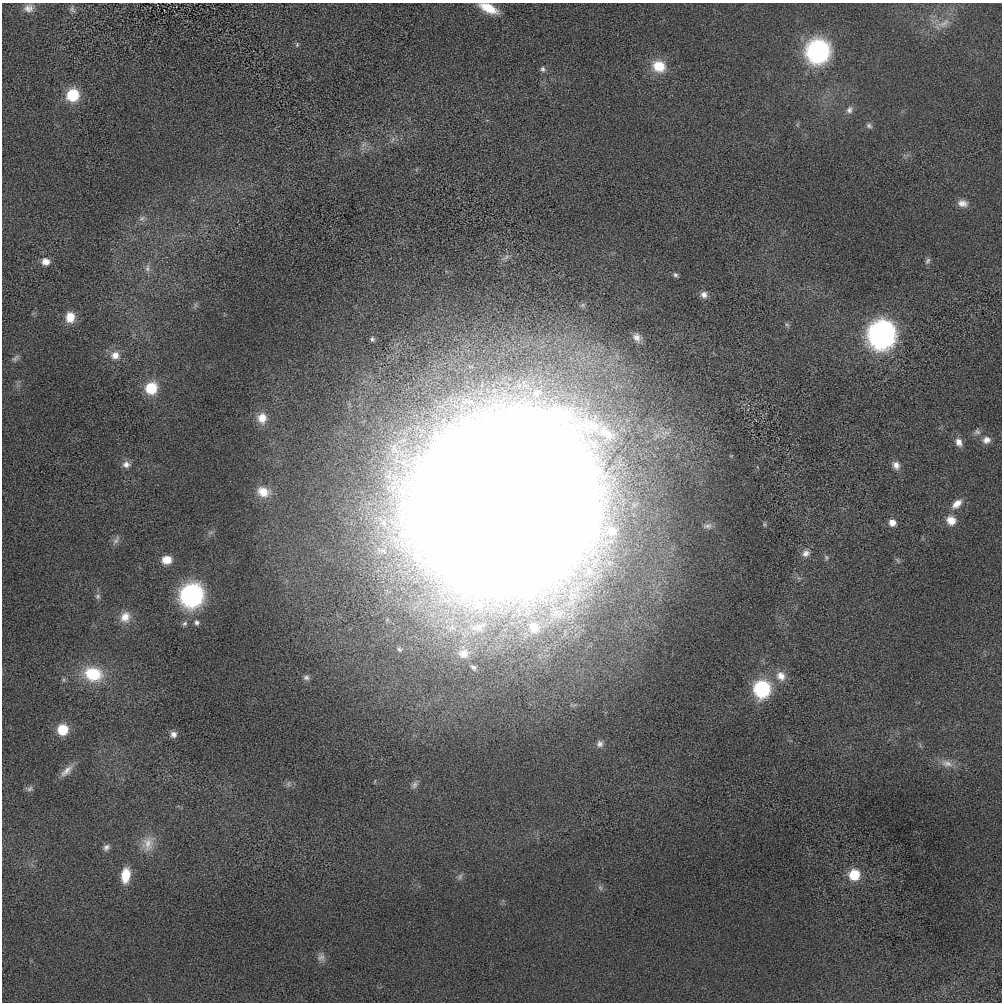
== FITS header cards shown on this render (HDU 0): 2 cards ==
NAXIS1  =                 1000 / length of data axis 1
NAXIS2  =                 1000 / length of data axis 2

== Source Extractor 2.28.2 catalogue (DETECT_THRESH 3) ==
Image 1000 x 1000 px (HDU 0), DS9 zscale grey, 1 PNG px = 1 image px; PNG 1004 x 1004 px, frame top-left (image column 1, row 1000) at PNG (2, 3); no overlay
Background -8.17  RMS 210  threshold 621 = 3 sigma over >= 5 px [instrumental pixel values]
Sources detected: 75; all 75 listed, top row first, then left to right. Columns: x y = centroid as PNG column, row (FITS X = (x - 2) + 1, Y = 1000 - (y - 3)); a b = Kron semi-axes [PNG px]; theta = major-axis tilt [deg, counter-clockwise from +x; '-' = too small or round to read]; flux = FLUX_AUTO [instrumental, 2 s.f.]
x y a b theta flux
28 8 12 10 2 9.4e+04
488 8 19 8 -24 3.1e+05
72 9 10 6 -53 4.0e+04
944 23 22 9 33 1.8e+05
297 45 7 5 70 2.3e+04
818 51 11 11 - 7.0e+06
659 66 15 13 -24 3.4e+05
543 69 8 6 -74 3.8e+04
73 95 8 8 - 8.7e+05
849 110 11 8 65 6.5e+04
869 126 8 6 -33 3.7e+04
393 139 9 5 59 4.0e+04
364 144 10 4 42 4.2e+04
962 203 13 9 -10 9.9e+04
142 218 10 6 37 5.1e+04
505 257 16 5 37 5.9e+04
928 261 10 6 59 3.8e+04
46 262 8 8 - 1.1e+05
147 268 12 6 85 6.1e+04
675 275 7 5 -34 3.2e+04
704 295 10 9 - 8.1e+04
70 317 11 10 - 2.1e+05
882 335 12 12 - 1.2e+07
637 338 12 9 -51 9.2e+04
372 339 6 5 - 2.8e+04
115 355 10 10 - 1.3e+05
15 358 12 6 40 4.8e+04
151 388 8 8 - 7.3e+05
262 418 12 11 - 1.7e+05
977 432 9 7 -2 4.9e+04
986 440 10 9 - 9.2e+04
959 442 11 8 -70 9.7e+04
126 464 11 8 3 8.0e+04
896 465 10 8 -59 8.9e+04
230 481 2 2 - 7.0e+03
263 492 16 12 -20 2.1e+05
504 501 124 108 42 1.3e+08
957 504 15 9 42 1.4e+05
580 516 12 12 - 1.0e+07
951 520 11 10 - 1.7e+05
892 523 7 7 - 1.2e+05
707 526 13 6 4 5.1e+04
612 530 13 12 - 2.1e+05
116 540 15 5 55 5.5e+04
806 553 11 9 27 7.6e+04
826 557 7 5 -68 2.8e+04
166 560 10 9 - 2.0e+05
897 560 7 4 -71 2.3e+04
192 595 11 11 - 7.2e+06
98 596 7 7 - 4.0e+04
125 617 15 13 58 1.8e+05
197 622 7 6 - 4.2e+04
185 623 8 6 44 3.8e+04
534 627 18 16 -54 3.4e+05
399 649 8 7 - 4.0e+04
463 653 16 14 2 2.1e+05
473 667 8 6 -43 3.9e+04
93 674 23 17 -12 6.4e+05
781 676 13 10 -52 1.4e+05
306 677 8 7 - 4.5e+04
762 689 9 9 - 2.3e+06
62 730 8 8 - 5.6e+05
173 734 8 8 - 6.6e+04
600 744 9 9 - 6.4e+04
947 763 18 10 -14 1.4e+05
66 771 21 8 44 1.2e+05
414 785 11 7 68 5.7e+04
29 789 10 7 5 4.5e+04
148 844 22 15 82 2.2e+05
106 847 9 7 44 5.5e+04
125 875 15 9 83 3.3e+05
854 875 8 8 - 5.3e+05
460 877 9 6 51 4.0e+04
600 888 8 6 -68 3.6e+04
321 957 12 10 -83 7.3e+04
At the frame edge (FLAGS 8, measured only in part): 1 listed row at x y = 488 8